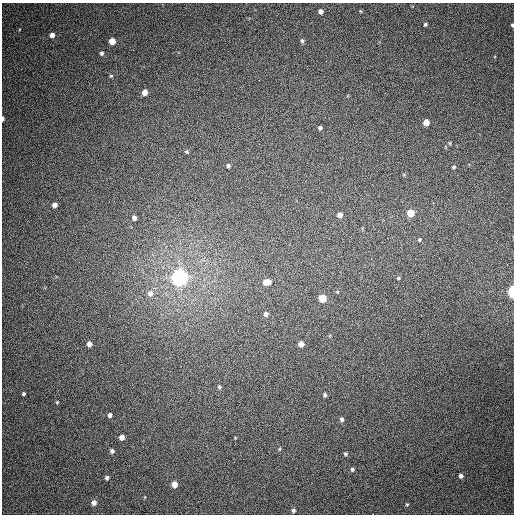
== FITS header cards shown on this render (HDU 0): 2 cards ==
NAXIS1  =                  512
NAXIS2  =                  512

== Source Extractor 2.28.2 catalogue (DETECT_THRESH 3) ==
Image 512 x 512 px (HDU 0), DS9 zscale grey, 1 PNG px = 1 image px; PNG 516 x 516 px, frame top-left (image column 1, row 512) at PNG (2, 3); no overlay
Background 404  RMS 10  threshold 31.1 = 3 sigma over >= 5 px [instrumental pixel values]
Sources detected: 49; all 49 listed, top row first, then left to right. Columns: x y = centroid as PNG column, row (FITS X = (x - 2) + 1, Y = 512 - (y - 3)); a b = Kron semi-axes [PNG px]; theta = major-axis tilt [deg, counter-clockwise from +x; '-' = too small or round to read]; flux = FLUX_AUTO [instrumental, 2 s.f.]
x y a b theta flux
320 11 4 4 - 3200
360 11 5 3 - 610
425 24 5 4 - 1100
512 25 3 3 - 890
52 35 5 4 - 3500
112 41 5 5 - 9600
302 41 5 4 - 1600
101 53 4 4 - 1400
111 76 5 4 - 940
145 92 5 5 - 5300
3 119 4 2 - 1800
426 122 5 5 - 7100
320 128 4 4 - 1500
450 143 5 3 - 680
187 152 6 4 -24 1000
228 166 5 4 - 1300
454 167 4 4 - 1200
55 205 4 4 - 3400
410 213 5 5 - 15000
340 215 5 4 - 4400
134 218 5 4 - 2600
419 239 5 4 - 840
180 278 6 6 - 430000
398 278 5 4 - 880
267 282 7 5 11 8700
512 292 7 4 89 34000
150 293 9 8 - 4300
322 298 5 5 - 16000
266 314 5 5 - 2400
89 344 5 4 - 3500
301 344 5 4 - 4100
219 387 5 4 - 1000
23 394 3 3 - 1100
325 395 5 4 - 1200
57 402 4 4 - 630
110 415 5 4 - 2000
342 419 5 4 - 1900
122 437 5 5 - 4900
279 449 5 4 - 710
112 451 5 5 - 2000
345 454 4 4 - 1100
352 469 5 5 - 1300
461 476 5 4 - 2300
107 478 5 5 - 1800
174 484 5 4 - 7000
94 502 5 5 - 3700
407 504 5 4 - 810
293 510 5 5 - 1600
373 514 2 2 - 540
At the frame edge (FLAGS 8, measured only in part): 4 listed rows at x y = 512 25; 3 119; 512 292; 373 514